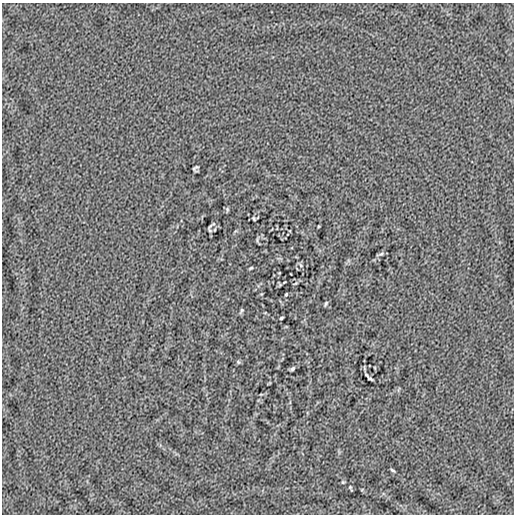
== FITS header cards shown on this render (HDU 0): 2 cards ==
NAXIS1  =                  512
NAXIS2  =                  512

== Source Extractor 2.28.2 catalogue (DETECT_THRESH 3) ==
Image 512 x 512 px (HDU 0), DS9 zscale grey, 1 PNG px = 1 image px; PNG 516 x 516 px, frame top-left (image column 1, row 512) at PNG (2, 3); no overlay
Background -7.40e-05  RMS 0.0035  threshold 0.0106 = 3 sigma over >= 5 px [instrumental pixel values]
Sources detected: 18; all 18 listed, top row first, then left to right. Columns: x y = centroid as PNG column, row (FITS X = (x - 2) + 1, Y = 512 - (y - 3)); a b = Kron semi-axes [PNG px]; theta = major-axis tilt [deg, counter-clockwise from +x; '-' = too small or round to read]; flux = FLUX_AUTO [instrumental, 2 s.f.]
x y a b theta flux
195 168 6 4 55 0.49
227 209 7 4 -80 0.32
254 218 4 3 - 0.28
210 226 12 4 45 0.41
215 229 5 3 - 0.19
381 254 9 4 24 0.41
301 265 6 5 - 0.37
251 268 4 2 - 0.26
286 294 3 2 - 0.24
326 304 6 3 61 0.31
241 311 7 3 60 0.36
281 318 4 3 - 0.31
238 362 6 5 - 0.31
292 369 5 3 - 0.4
370 379 5 2 - 0.4
393 470 6 3 -35 0.31
343 482 5 4 - 0.25
351 488 5 2 - 0.26